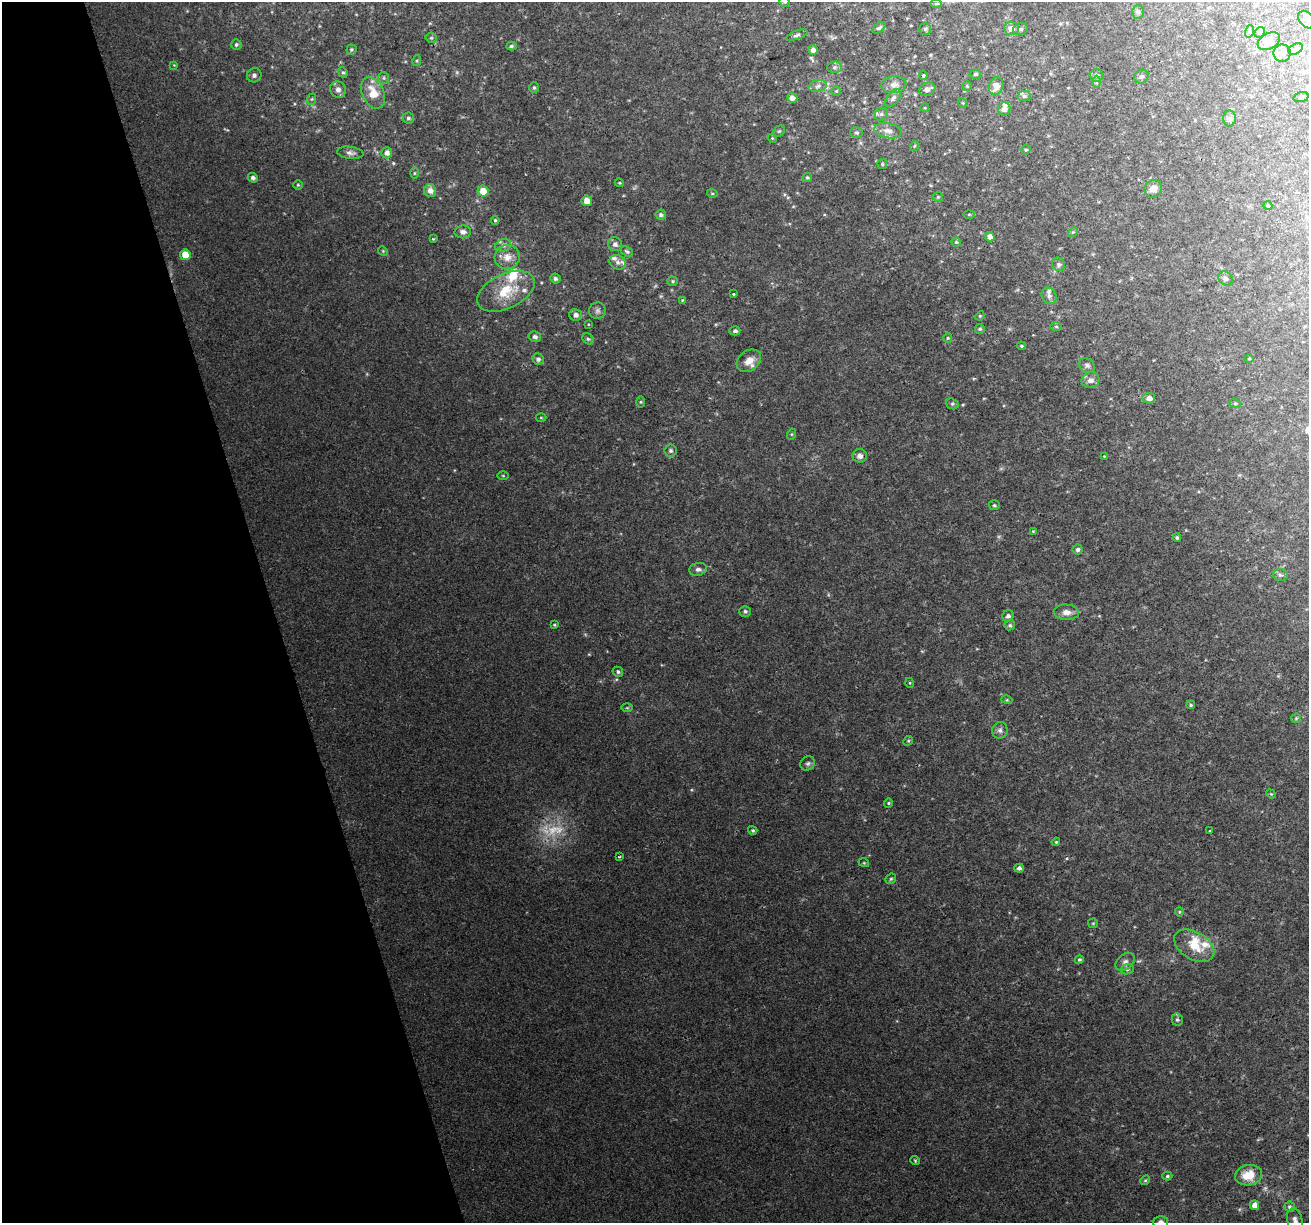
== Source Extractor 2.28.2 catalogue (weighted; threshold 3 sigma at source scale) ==
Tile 5 of 4 x 4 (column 1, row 2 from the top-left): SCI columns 1-1307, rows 2544-3764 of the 5228 x 5035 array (HDU 1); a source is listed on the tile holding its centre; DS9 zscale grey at full resolution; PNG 1311 x 1225 px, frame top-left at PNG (2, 2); each listed source drawn as its Kron ellipse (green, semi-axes under 4 px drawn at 4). Shown black and unused: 21% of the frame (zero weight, under 2 of 3 exposures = <1% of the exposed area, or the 3 px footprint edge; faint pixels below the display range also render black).
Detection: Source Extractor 2.28.2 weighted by HDU 2 'WHT'; one run over the whole footprint, this tile lists its part. Background 0.0265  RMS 0.0063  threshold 0.0283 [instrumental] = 3 sigma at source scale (4.5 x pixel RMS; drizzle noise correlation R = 1.50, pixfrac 1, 0.0396/0.0396 arcsec/px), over >= 5 px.
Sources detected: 176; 1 too faint to see at this stretch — neither listed nor drawn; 11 inside a brighter listed object's ellipse — not listed separately; the other 164 listed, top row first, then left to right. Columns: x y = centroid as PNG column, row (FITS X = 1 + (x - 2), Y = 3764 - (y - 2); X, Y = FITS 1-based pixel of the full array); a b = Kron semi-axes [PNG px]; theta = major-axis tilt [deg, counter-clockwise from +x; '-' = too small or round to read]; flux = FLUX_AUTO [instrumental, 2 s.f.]
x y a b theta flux
785 2 6 4 -42 0.79
936 4 6 4 0 1
1138 12 6 5 - 1.3
1306 20 10 7 -50 3
879 28 7 4 35 1.1
1011 28 7 6 - 4.7
925 29 6 6 - 1.2
1020 29 7 5 17 1.5
1250 31 6 4 73 0.98
1260 32 6 4 44 1.1
797 35 11 4 20 1.5
431 38 5 5 - 0.84
1269 41 12 7 29 4.7
236 45 5 5 - 1.3
511 46 5 4 - 1.1
351 49 5 5 - 0.89
1296 49 7 5 28 1.4
813 50 5 4 - 2.9
1282 53 8 8 - 3.5
417 60 5 4 - 0.82
174 65 4 4 - 0.46
834 67 7 5 3 1.6
343 72 5 4 - 0.91
975 74 6 4 1 1.2
254 75 7 7 - 1.7
923 75 4 4 - 0.78
1096 75 7 6 - 1.8
1141 77 7 6 - 1.6
384 78 6 5 - 1.3
1097 82 6 4 89 0.93
894 85 12 8 6 4.1
818 86 9 6 12 2.2
967 86 4 4 - 0.68
996 86 9 7 71 6.1
534 88 5 4 - 0.99
927 89 8 6 23 2.6
338 90 8 7 - 2.9
836 91 5 4 - 0.82
373 93 16 11 -66 11
1024 96 6 5 - 1.5
1301 97 8 4 16 1.2
792 98 5 5 - 3.4
893 98 10 5 53 2.1
312 99 6 3 71 0.73
963 103 5 3 - 0.56
925 108 4 3 - 0.53
1004 109 6 6 - 3.4
881 114 7 5 45 1.7
408 118 6 5 - 1.4
1230 118 8 6 89 1.6
779 131 6 5 - 0.88
888 131 13 7 -12 4.3
856 133 6 5 - 1.2
772 138 5 3 - 0.58
914 146 5 3 - 0.5
1026 150 5 4 - 0.79
350 153 13 6 -7 2.4
387 153 5 5 - 2.8
882 164 5 5 - 0.79
414 173 5 4 - 0.71
807 177 5 4 - 0.88
253 178 5 4 - 1.7
619 183 4 3 - 0.65
298 185 4 4 - 0.77
1153 189 9 8 - 5
430 191 6 6 - 3.7
483 191 5 5 - 8.4
712 193 5 3 - 0.66
938 197 5 5 - 0.84
587 201 5 5 - 5.9
1268 206 4 3 - 0.57
969 214 5 3 - 0.69
661 215 5 5 - 1.5
495 220 4 4 - 0.95
463 232 8 6 8 2.5
1073 232 5 4 - 0.76
990 237 4 4 - 4
433 239 4 4 - 0.55
956 242 4 4 - 0.77
615 244 7 7 - 2.6
503 245 8 6 19 2.4
383 251 5 4 - 0.74
627 252 6 4 -37 1.2
185 255 5 5 - 11
507 257 12 12 - 6.1
618 262 8 7 - 2.3
1058 264 7 6 - 1.7
1225 278 8 6 -42 1.9
555 279 5 5 - 1.6
673 281 5 4 - 0.81
506 291 31 17 26 21
734 294 3 3 - 1.2
1049 296 8 7 - 2.2
682 300 4 4 - 0.57
597 311 8 8 - 1.8
575 315 6 6 - 2.5
980 316 5 4 - 0.69
588 324 4 3 - 0.46
1056 326 5 3 - 0.74
980 329 5 5 - 0.99
735 331 5 4 - 1.6
535 337 6 5 - 1.9
948 338 5 4 - 0.82
588 339 6 5 - 1
1021 346 5 4 - 0.84
538 359 6 5 - 1.7
1249 359 4 3 - 0.6
749 361 13 10 38 7
1087 365 8 6 -28 1.8
1091 380 9 8 - 3.4
1149 398 6 5 - 3.2
641 402 6 4 90 0.76
1235 403 6 3 -18 0.76
952 404 7 5 -20 1.1
541 418 5 3 - 0.62
792 434 5 3 - 0.61
671 451 6 6 - 1.4
860 456 7 7 - 3
1104 456 3 2 - 0.37
503 476 5 3 - 0.6
994 505 5 5 - 1
1033 531 3 3 - 0.53
1177 538 4 4 - 1.1
1077 549 5 5 - 1.7
698 569 9 6 11 2.3
1280 575 7 6 - 1.3
745 611 6 5 - 1.4
1066 612 12 7 -3 4
1008 616 6 5 - 1.8
554 625 3 2 - 0.58
1010 625 5 5 - 1.2
618 672 5 4 - 1.3
910 683 5 3 - 0.58
1007 700 5 3 - 0.67
1191 705 4 4 - 0.77
627 708 6 4 1 0.84
1296 718 5 4 - 0.81
1000 730 8 7 - 2.1
908 741 5 4 - 0.74
808 763 8 6 42 1.6
1271 794 5 4 - 0.66
888 803 4 4 - 0.76
753 830 5 4 - 0.85
1210 830 3 2 - 0.59
1056 842 4 3 - 0.72
620 856 4 3 - 0.82
864 863 5 3 - 0.55
1019 868 5 4 - 2
891 879 6 4 44 0.94
1179 912 4 4 - 0.73
1093 923 5 5 - 0.73
1194 946 22 13 -31 12
1079 960 5 4 - 0.87
1125 962 11 7 39 2.7
1127 969 6 5 - 1.3
1177 1020 6 5 - 1.3
915 1160 5 3 - 0.61
1249 1175 13 10 10 12
1167 1176 5 4 - 0.95
1145 1180 5 4 - 0.79
1254 1205 4 4 - 4.5
1290 1207 5 5 - 1.2
1295 1220 12 7 -78 3.4
1160 1222 7 6 - 2.6
Isophote crosses this tile's border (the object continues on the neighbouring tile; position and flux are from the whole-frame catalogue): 3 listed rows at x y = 785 2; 1295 1220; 1160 1222